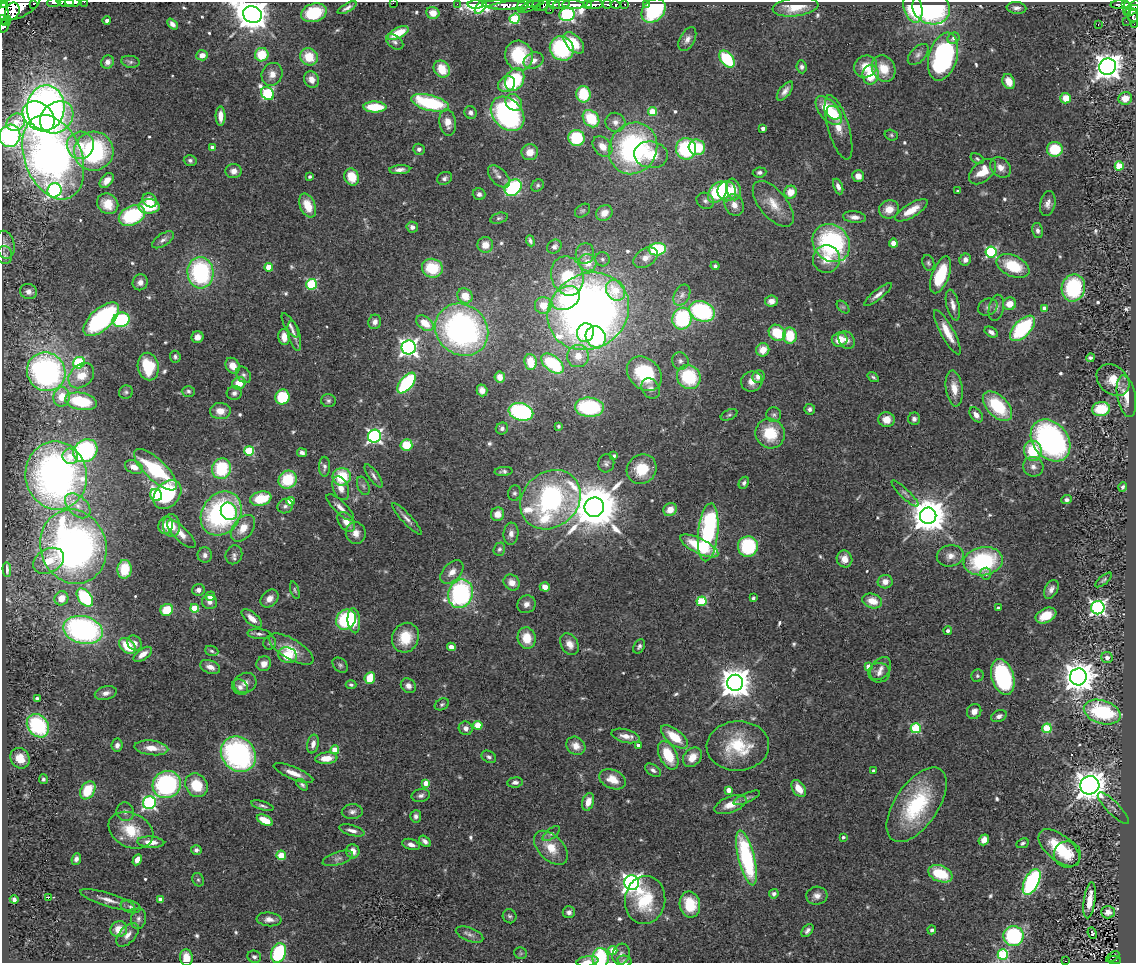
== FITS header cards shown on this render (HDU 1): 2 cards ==
NAXIS1  =                 1134
NAXIS2  =                  961

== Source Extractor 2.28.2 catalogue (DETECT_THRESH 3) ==
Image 1134 x 961 px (HDU 1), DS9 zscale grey, 1 PNG px = 1 image px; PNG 1138 x 965 px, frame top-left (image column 1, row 961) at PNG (2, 2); each listed source drawn as its Kron ellipse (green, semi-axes under 4 px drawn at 4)
Background 0.474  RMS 0.054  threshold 0.162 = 3 sigma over >= 5 px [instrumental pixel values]
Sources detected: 588; of the 588, the 500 brightest by FLUX_AUTO listed and drawn (88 fainter detections omitted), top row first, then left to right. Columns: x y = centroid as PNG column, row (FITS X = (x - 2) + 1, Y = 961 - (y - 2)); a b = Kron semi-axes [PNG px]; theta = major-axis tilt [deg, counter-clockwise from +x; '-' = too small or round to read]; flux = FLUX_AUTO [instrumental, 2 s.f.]
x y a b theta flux
73 2 8 2 0 590
84 2 2 2 - 33
34 3 3 3 - 89
54 3 6 2 1 490
66 3 8 3 1 550
393 3 2 2 - 120
4 4 4 4 - 490
457 4 2 2 - 14
476 4 8 4 2 260
554 4 7 3 -12 580
561 4 9 4 13 360
587 4 4 3 - 410
607 4 5 3 - 120
625 4 3 3 - 25
647 4 3 2 - 26
1120 4 9 3 2 140
505 5 23 5 -1 1200
517 5 27 4 5 700
523 5 6 5 - 520
543 5 7 5 45 480
573 5 11 4 -2 1400
595 5 9 4 5 810
615 5 5 3 - 140
1125 5 4 3 - 150
18 6 23 11 26 3500
536 6 5 3 - 220
1134 6 6 4 44 220
481 7 8 4 53 430
529 7 11 3 26 420
796 7 23 9 7 81
347 8 10 4 29 12
913 8 15 9 -73 170
931 8 19 16 -23 560
1016 8 10 6 -7 15
1127 9 6 2 90 84
550 10 2 2 - 26
653 10 13 10 45 390
12 11 9 7 68 1100
1131 11 8 4 32 350
3 12 13 6 -79 1800
314 13 13 9 16 170
433 13 6 6 - 39
252 14 9 8 - 8000
567 14 8 6 11 720
1133 15 7 5 -86 360
515 19 5 5 - 260
2 20 5 2 - 410
107 20 4 4 - 18
1126 21 2 2 - 8.6
5 24 9 3 66 270
172 24 6 4 -48 14
1098 24 3 2 - 8.6
1134 24 2 2 - 8.9
398 33 11 5 26 88
954 38 6 5 - 14
687 39 13 7 62 22
395 42 9 6 -38 11
574 43 13 7 -47 89
562 48 12 11 - 370
918 54 13 7 46 16
202 55 6 5 - 31
262 55 7 6 - 110
519 56 15 13 -67 210
309 57 9 8 - 84
943 57 24 14 74 680
727 59 10 6 -51 200
534 60 10 8 23 28
108 62 7 6 - 19
130 62 9 6 -10 10
866 66 12 11 - 62
802 67 7 5 -83 11
1108 67 8 8 - 4700
442 69 9 7 -50 81
884 69 14 11 -63 71
272 74 12 10 64 31
871 75 10 8 87 110
311 79 8 7 - 31
515 80 12 9 63 270
1009 82 8 6 -67 51
507 84 9 7 37 50
785 91 11 5 52 21
267 93 7 5 -47 410
583 94 8 7 - 140
1066 98 5 5 - 57
1125 98 7 6 - 50
514 102 9 7 -45 69
430 103 19 7 -15 310
375 107 11 5 -1 120
46 108 23 19 85 1400
829 111 17 9 -49 160
652 112 4 4 - 100
471 113 6 6 - 14
834 113 8 6 -43 76
508 114 19 14 -48 730
39 116 18 13 -39 1100
221 116 10 5 -89 36
57 117 18 14 40 230
591 119 9 7 -49 140
16 122 9 8 - 26
448 122 13 8 -82 38
615 122 10 9 - 24
838 127 33 10 -73 70
763 128 4 3 - 20
891 135 7 5 -17 7.2
10 136 11 10 - 480
576 138 8 8 - 190
80 145 14 13 - 63
602 146 11 8 -49 44
212 147 4 4 - 20
697 147 8 7 - 140
633 148 26 23 62 720
419 149 6 5 - 11
686 149 11 10 - 300
1055 149 8 7 - 150
94 151 19 19 - 480
530 152 8 8 - 46
651 155 17 13 -8 110
53 157 44 28 -69 1800
977 159 7 4 -30 6.8
190 160 6 5 - 10
1119 166 4 4 - 150
1001 167 11 9 -42 31
400 170 10 4 4 19
234 171 8 7 - 27
759 172 7 5 8 10
982 172 16 9 41 81
499 176 13 7 -46 25
858 176 6 6 - 30
310 177 3 3 - 9.1
352 177 9 7 -66 82
444 178 8 6 29 11
107 181 8 5 49 32
538 185 7 5 45 8.1
838 186 8 4 -68 18
513 188 9 7 41 410
734 189 11 7 -78 56
54 190 7 7 - 860
727 191 10 9 - 76
958 191 3 3 - 6.9
718 192 12 8 51 260
791 192 6 6 - 57
479 194 6 6 - 13
150 200 7 6 - 38
705 201 9 7 -31 12
108 204 11 10 - 76
773 204 27 13 -50 74
1048 204 13 7 78 22
734 205 11 9 -61 33
149 206 10 7 1 130
308 206 12 7 -66 75
889 209 10 9 - 50
911 210 18 7 31 59
583 211 8 6 37 7.8
604 213 9 7 39 34
132 216 14 9 25 280
854 217 11 6 -6 22
499 218 9 5 15 8.6
412 227 6 5 - 16
1037 231 8 5 -77 13
163 240 12 6 33 15
530 241 6 3 -68 9.1
831 243 20 17 -49 550
893 243 4 4 - 69
5 245 14 9 -77 21
485 245 8 8 - 41
554 247 8 6 39 14
657 249 9 6 7 250
991 252 5 5 - 420
585 253 10 9 - 21
5 255 9 7 -80 12
645 258 13 9 32 31
602 259 7 7 - 11
826 259 14 13 - 55
965 260 6 5 - 19
588 263 9 8 - 57
928 263 8 6 -71 8.6
715 266 4 4 - 8
1013 266 17 10 -25 150
269 267 4 4 - 80
432 268 10 9 - 140
200 273 16 13 -85 490
941 275 19 8 70 170
567 276 20 16 -73 200
140 282 8 7 - 22
312 284 5 5 - 320
1073 288 13 11 77 270
615 290 11 9 -55 100
29 291 8 7 - 19
878 294 17 5 39 22
682 295 11 7 62 18
465 296 8 7 - 54
566 298 15 11 27 210
771 301 6 5 - 28
1009 304 7 6 - 53
543 305 8 8 - 71
953 305 16 6 -76 24
843 307 7 4 -44 6.8
988 307 10 8 25 14
996 308 13 7 77 18
1045 309 4 4 - 50
588 311 42 37 33 3400
702 311 13 10 -20 430
682 318 11 9 74 320
101 319 22 10 42 600
121 320 8 7 - 320
375 322 7 6 - 21
425 323 10 6 -37 71
290 325 14 5 -57 16
1023 328 16 8 47 330
462 330 28 25 -39 1100
947 332 25 6 -61 64
991 332 7 4 -31 15
585 333 9 8 - 180
777 333 9 7 -40 120
294 336 15 6 -76 21
790 336 8 6 -89 120
197 337 6 5 - 24
284 337 8 5 -85 42
596 337 11 9 -60 340
840 340 8 7 - 56
846 340 10 7 -55 22
409 347 7 7 - 1700
763 350 7 6 - 50
578 356 11 11 - 55
175 357 6 5 - 9.7
1090 358 4 4 - 9
680 361 9 8 - 16
530 362 8 6 -84 85
79 363 6 5 - 310
552 364 13 7 -38 290
233 366 8 6 -56 43
148 367 14 10 -78 160
46 372 20 19 - 980
644 374 19 15 -43 260
244 375 9 6 -57 12
81 376 14 11 43 71
758 376 6 6 - 27
500 377 5 5 - 28
689 377 12 11 - 250
873 377 6 3 -35 7.3
1113 380 18 13 -40 76
752 382 11 10 - 31
239 383 7 6 - 63
406 383 12 6 51 370
651 388 11 8 -62 22
954 388 18 8 -83 51
482 390 6 5 - 25
188 391 6 5 - 8.9
126 392 7 6 - 8.6
234 393 7 7 - 14
1126 396 21 9 -79 71
62 397 9 8 - 63
282 397 7 7 - 170
81 401 16 8 -11 190
328 401 7 6 - 9.7
997 406 18 10 -45 210
589 407 14 9 -4 340
810 409 5 5 - 11
1101 409 9 7 12 130
220 411 10 8 -2 42
521 412 12 8 -15 500
729 415 9 5 25 7.5
774 415 7 7 - 10
976 415 8 5 -53 22
914 419 6 6 - 14
887 420 8 7 - 43
558 426 4 4 - 7.5
502 428 6 6 - 9.8
770 434 15 14 - 130
374 436 6 6 - 960
1051 440 23 17 -51 920
406 445 6 6 - 99
85 451 13 10 36 490
249 451 5 5 - 220
1033 451 10 9 - 140
302 453 5 4 - 14
70 456 8 7 - 33
614 456 4 3 - 7.9
606 463 9 8 - 12
134 467 9 6 -24 29
324 467 10 5 90 12
1033 467 10 9 - 22
222 469 10 9 - 220
642 469 15 14 - 110
155 470 28 10 -44 310
503 471 9 4 3 11
56 475 34 31 -83 1600
374 476 13 5 -54 14
342 477 9 9 - 150
288 480 9 8 - 170
744 483 6 5 - 9.9
363 486 10 5 -69 11
1123 487 4 4 - 8.1
341 488 12 7 -69 35
514 493 8 6 73 10
905 493 18 4 -44 13
156 495 6 5 - 290
167 495 16 11 48 230
261 499 11 7 13 130
550 500 32 27 42 1100
1067 500 5 4 - 10
290 501 4 4 - 73
78 506 15 9 -43 43
285 506 8 7 - 11
340 507 18 6 -44 28
594 507 10 9 - 20000
670 510 7 6 - 47
229 511 9 8 - 200
221 514 23 19 55 660
498 514 7 6 - 41
928 516 8 8 - 9700
407 519 21 5 -47 20
346 522 11 7 -54 38
166 525 9 7 71 28
171 526 11 8 -88 56
243 528 15 9 50 58
708 532 29 10 84 610
356 533 11 10 - 35
181 534 18 7 -44 34
511 534 11 7 85 24
699 546 21 7 -26 180
748 546 10 10 - 250
73 547 37 33 -72 1800
499 549 7 5 69 8.8
205 555 7 7 - 16
234 555 9 8 - 15
950 556 13 10 11 33
844 559 8 7 - 44
49 561 16 11 30 74
983 561 20 14 9 370
7 569 7 3 -86 11
124 569 9 7 85 99
452 572 14 8 46 36
986 574 6 5 - 14
1104 580 10 4 40 7.9
512 582 9 7 -39 33
885 582 7 6 - 32
545 587 5 4 - 33
1051 589 10 6 62 19
198 590 6 5 - 17
295 590 9 4 -73 6.9
461 594 14 12 70 630
210 596 5 4 - 77
85 597 10 6 -54 270
61 598 7 6 - 47
753 598 3 3 - 11
269 599 10 7 45 30
702 601 5 4 - 200
872 601 10 7 -18 58
210 602 8 7 - 17
526 604 9 8 - 21
195 608 4 4 - 100
998 608 3 3 - 9.2
1098 608 6 6 - 1100
167 610 6 6 - 100
1046 615 11 7 24 77
252 618 12 6 -41 33
346 620 10 9 - 280
354 621 12 6 -85 54
83 630 20 13 -14 910
948 631 4 4 - 15
259 634 11 5 -4 12
405 638 15 13 65 110
527 638 11 9 -77 77
135 643 8 7 - 21
270 643 7 6 - 8.8
570 644 11 8 -58 33
127 646 9 6 -43 110
639 646 7 5 61 9.4
451 647 4 4 - 46
291 649 25 10 -31 73
212 651 7 5 -19 8.7
143 654 10 5 35 36
288 655 10 7 -24 110
1107 658 5 5 - 22
264 664 7 7 - 25
340 665 9 6 -44 9.7
210 667 10 6 -22 28
869 667 4 4 - 65
881 668 13 9 53 27
879 673 10 10 - 24
977 676 6 6 - 7.3
1003 677 18 11 -74 430
1078 677 8 8 - 7000
370 678 6 5 - 95
245 683 11 10 - 25
735 683 8 8 - 7100
351 685 5 4 - 7.7
408 686 8 6 -41 19
240 687 9 7 -36 17
106 693 11 6 13 21
37 698 4 3 - 14
442 704 7 5 28 7.9
974 711 8 7 - 26
1102 712 19 11 -17 420
999 716 8 5 24 15
478 725 4 4 - 91
38 726 12 10 -50 350
466 728 7 6 - 18
916 728 5 5 - 250
1047 728 5 4 - 190
625 736 14 6 -14 33
674 737 16 7 -38 97
313 744 9 5 78 25
117 745 6 5 - 16
576 746 10 8 -37 37
638 746 4 3 - 16
738 746 31 25 2 200
151 748 17 7 -7 52
335 750 4 4 - 94
238 754 19 16 -47 730
668 755 15 8 -64 120
489 757 8 5 -28 12
692 757 11 8 46 46
20 758 10 9 - 56
326 758 11 6 6 56
653 770 9 5 -34 12
874 771 3 3 - 10
293 773 21 6 -22 37
43 779 5 4 - 8.3
612 779 14 9 -22 53
515 782 8 5 8 14
426 783 4 4 - 47
167 784 14 13 - 530
196 785 12 10 -54 120
302 785 7 4 -44 8.3
1090 785 9 9 - 6000
799 789 9 6 -55 51
88 790 10 7 58 120
729 790 4 4 - 44
421 796 9 6 9 13
747 798 14 5 23 12
588 802 9 5 73 41
149 803 6 6 - 720
730 805 17 8 21 55
917 805 43 21 55 330
262 806 11 4 -16 11
1113 808 21 6 -46 24
125 812 9 8 - 16
352 812 10 7 5 16
416 816 6 5 - 12
265 820 9 4 -28 77
131 830 23 17 -26 120
352 830 13 5 -15 22
551 834 10 5 38 11
843 837 4 3 - 7
984 840 6 5 - 27
425 841 7 4 -40 15
151 842 13 5 -4 39
1023 843 6 4 25 8.1
411 844 9 5 -18 21
551 848 20 12 -45 79
1059 848 24 12 -40 170
196 850 5 5 - 11
353 851 7 6 - 26
1067 854 13 13 - 74
281 855 4 4 - 100
338 858 16 6 18 17
746 858 28 8 -76 460
76 859 6 4 69 13
137 860 6 4 62 28
940 874 12 8 -22 150
198 880 7 5 -67 7
1032 882 14 7 63 550
632 883 7 7 - 2000
774 894 5 4 - 11
817 896 10 9 - 24
48 898 3 3 - 33
14 899 4 4 - 11
161 899 4 4 - 32
108 900 29 6 -17 35
645 900 24 20 83 190
1089 900 18 6 82 60
690 905 13 10 -80 110
131 907 10 6 -17 12
569 912 6 6 - 14
1108 912 7 6 - 19
509 916 7 6 - 8.6
138 919 10 7 79 15
269 919 12 7 -5 24
119 929 8 8 - 54
932 930 4 4 - 8.8
807 931 7 4 52 13
1092 933 6 3 -67 92
469 934 14 6 -21 20
127 935 14 8 47 25
1013 936 10 10 - 340
613 950 4 4 - 96
278 953 10 7 69 300
521 953 6 6 - 6.9
621 954 11 8 73 17
1003 955 5 5 - 280
254 957 7 6 - 11
1113 957 7 2 32 13
186 958 8 6 -84 57
601 958 10 8 -89 230
1115 960 6 3 1 79
587 961 11 5 8 19
624 961 7 5 -13 9.7
1065 961 3 2 - 10
At the frame edge (FLAGS 8, measured only in part): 17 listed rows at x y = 73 2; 84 2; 34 3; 54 3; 66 3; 393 3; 1134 6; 3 12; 252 14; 2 20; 1134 24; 10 136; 186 958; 601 958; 587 961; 624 961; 1065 961
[88 fainter detections neither listed nor drawn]